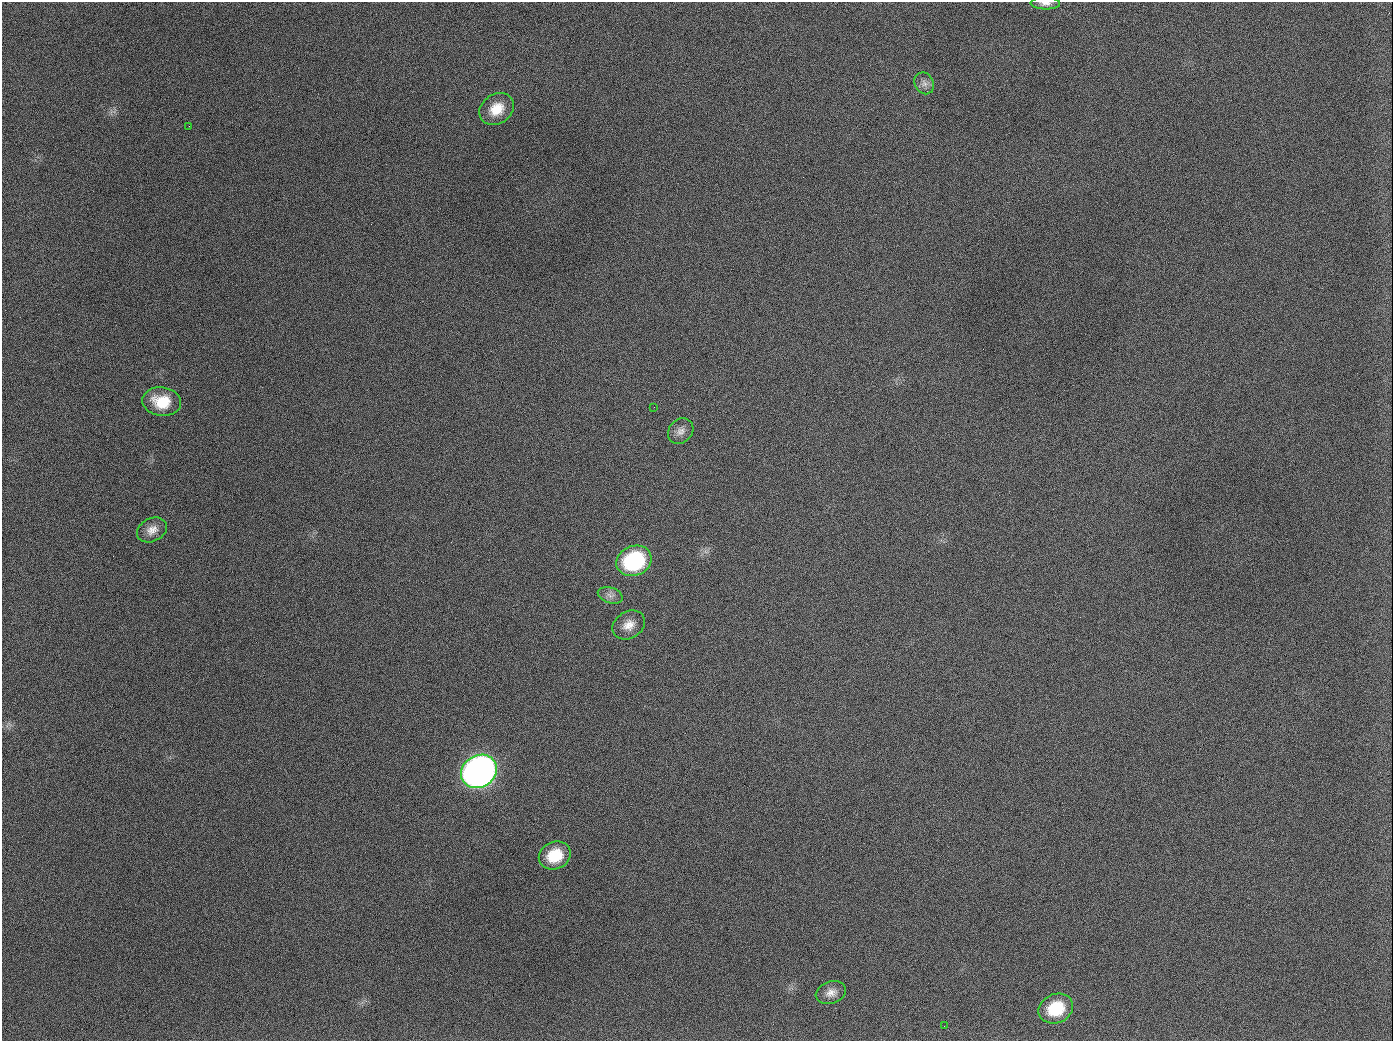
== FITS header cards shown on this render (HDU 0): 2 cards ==
NAXIS1  =                 1391
NAXIS2  =                 1039

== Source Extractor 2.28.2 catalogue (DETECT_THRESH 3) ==
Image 1391 x 1039 px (HDU 0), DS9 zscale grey, 1 PNG px = 1 image px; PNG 1395 x 1043 px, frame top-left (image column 1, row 1039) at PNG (2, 2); each listed source drawn as its Kron ellipse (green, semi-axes under 4 px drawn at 4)
Background 1710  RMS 75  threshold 224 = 3 sigma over >= 5 px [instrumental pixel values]
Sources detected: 16; all 16 listed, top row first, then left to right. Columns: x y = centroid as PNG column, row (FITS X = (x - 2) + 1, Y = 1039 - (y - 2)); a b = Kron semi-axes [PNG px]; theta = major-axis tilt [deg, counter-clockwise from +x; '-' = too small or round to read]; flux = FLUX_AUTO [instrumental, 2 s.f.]
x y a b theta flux
1045 3 15 6 -2 2.7e+04
924 83 11 9 -59 2.9e+04
497 109 18 14 33 1.1e+05
189 126 2 2 - 6.7e+03
162 402 19 14 -8 1.5e+05
654 407 2 2 - 3.6e+03
681 431 14 11 45 3.7e+04
152 530 16 11 27 4.9e+04
634 561 18 14 24 5.1e+05
610 595 13 7 -18 2.7e+04
629 625 17 13 33 6.1e+04
479 771 19 16 31 3.6e+06
555 856 16 13 22 1.6e+05
831 993 15 11 19 4.3e+04
1056 1009 18 14 24 2.0e+05
944 1026 2 2 - 4.3e+03
At the frame edge (FLAGS 8, measured only in part): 1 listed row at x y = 1045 3